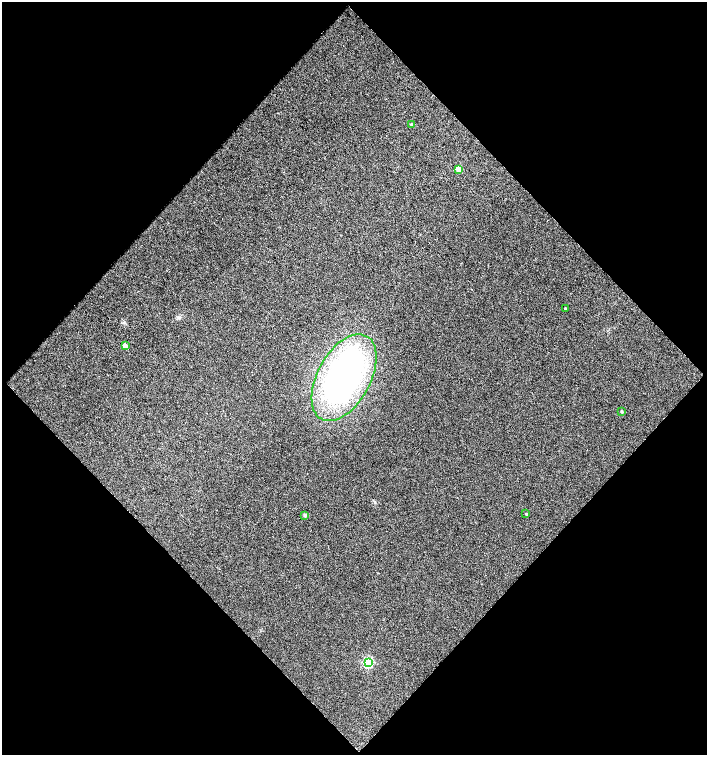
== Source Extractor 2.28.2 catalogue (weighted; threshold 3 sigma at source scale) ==
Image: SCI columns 50-1459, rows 1-1505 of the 1504 x 1505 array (HDU 1 of 3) = the unmasked area's bounding box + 8 px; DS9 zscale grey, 2 x 2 block average (1 PNG px = mean of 2 x 2 image px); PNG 709 x 757 px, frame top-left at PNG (2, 2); each listed source drawn as its Kron ellipse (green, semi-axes under 4 px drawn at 4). Shown black and unused: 51% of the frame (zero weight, under 2 of 3 exposures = <1% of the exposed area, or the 3 px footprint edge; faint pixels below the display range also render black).
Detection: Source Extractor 2.28.2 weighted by HDU 2 'WHT'. Background 0.0109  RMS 0.013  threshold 0.0565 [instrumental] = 3 sigma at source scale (4.5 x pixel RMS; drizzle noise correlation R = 1.50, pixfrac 1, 0.0396/0.0396 arcsec/px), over >= 5 px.
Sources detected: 10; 1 inside a brighter object's white glare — neither listed nor drawn; the other 9 listed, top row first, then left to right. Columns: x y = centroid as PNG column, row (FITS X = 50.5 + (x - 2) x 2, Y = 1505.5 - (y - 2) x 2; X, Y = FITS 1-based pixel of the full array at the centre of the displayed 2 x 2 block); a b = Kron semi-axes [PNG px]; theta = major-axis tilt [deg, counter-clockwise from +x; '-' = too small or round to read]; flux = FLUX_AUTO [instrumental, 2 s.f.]
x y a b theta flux
411 124 3 2 - 3.4
458 169 3 3 - 61
565 308 2 2 - 3.5
125 346 3 3 - 26
344 378 47 26 61 760
622 412 2 2 - 3.7
526 514 2 2 - 2.8
305 515 3 3 - 7.8
368 662 4 3 - 330